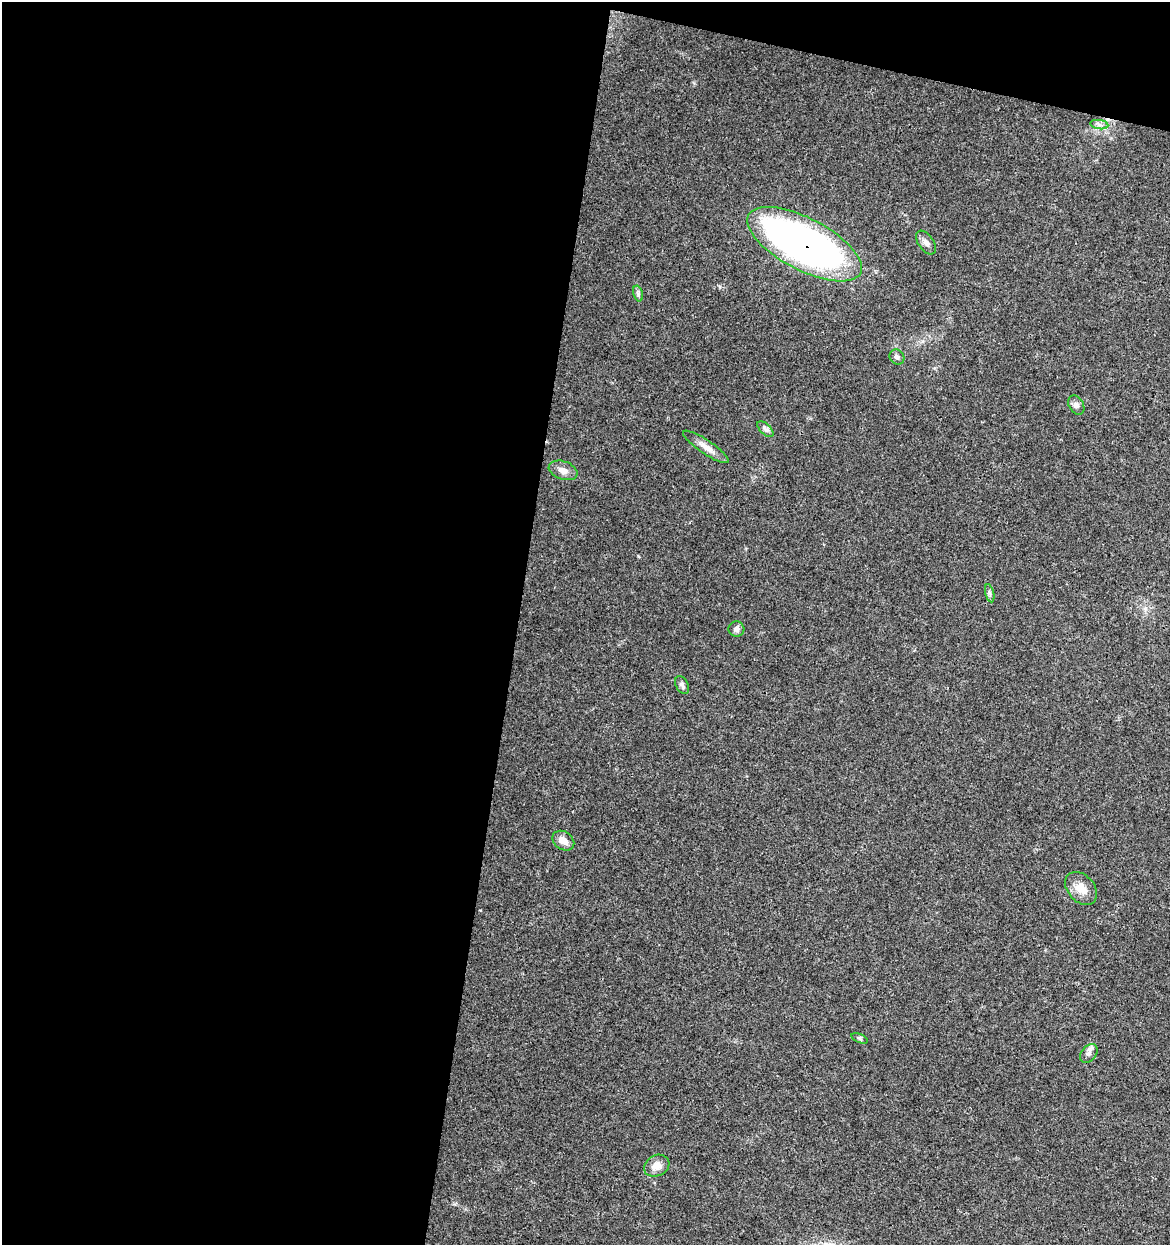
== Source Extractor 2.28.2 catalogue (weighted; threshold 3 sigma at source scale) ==
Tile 1 of 4 x 4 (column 1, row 1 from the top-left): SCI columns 287-1454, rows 3731-4973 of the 5182 x 4982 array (HDU 1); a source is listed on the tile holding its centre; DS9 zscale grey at full resolution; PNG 1172 x 1247 px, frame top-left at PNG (2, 2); each listed source drawn as its Kron ellipse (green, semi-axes under 4 px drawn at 4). Shown black and unused: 47% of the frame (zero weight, under 3 of 4 exposures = <1% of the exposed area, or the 3 px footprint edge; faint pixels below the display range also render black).
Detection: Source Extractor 2.28.2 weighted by HDU 2 'WHT'; one run over the whole footprint, this tile lists its part. Background 0.0353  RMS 0.0034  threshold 0.0155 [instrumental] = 3 sigma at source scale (4.5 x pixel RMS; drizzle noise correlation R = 1.50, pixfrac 1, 0.0396/0.0396 arcsec/px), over >= 5 px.
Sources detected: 17; all 17 listed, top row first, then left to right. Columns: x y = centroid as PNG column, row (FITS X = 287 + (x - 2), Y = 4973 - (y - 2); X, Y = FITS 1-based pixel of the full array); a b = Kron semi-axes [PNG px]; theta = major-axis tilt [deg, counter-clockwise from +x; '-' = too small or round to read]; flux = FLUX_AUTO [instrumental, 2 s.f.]
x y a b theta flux
1099 125 9 4 -9 1
926 242 13 7 -54 1.6
804 244 63 26 -28 200
638 294 8 4 -76 0.73
897 357 8 7 - 0.95
1076 405 10 7 -61 1.3
765 429 10 5 -45 1
706 447 27 7 -34 3.1
563 470 15 9 -19 2.4
990 593 9 4 -76 0.79
736 629 8 7 - 1.3
682 685 9 6 -62 1
563 841 12 9 -35 2.9
1081 888 19 13 -48 4.6
860 1038 9 3 -21 0.49
1089 1053 10 7 50 1.5
657 1166 13 10 27 3.2
Overlapping masked pixels (flux is a lower limit): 1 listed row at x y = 804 244